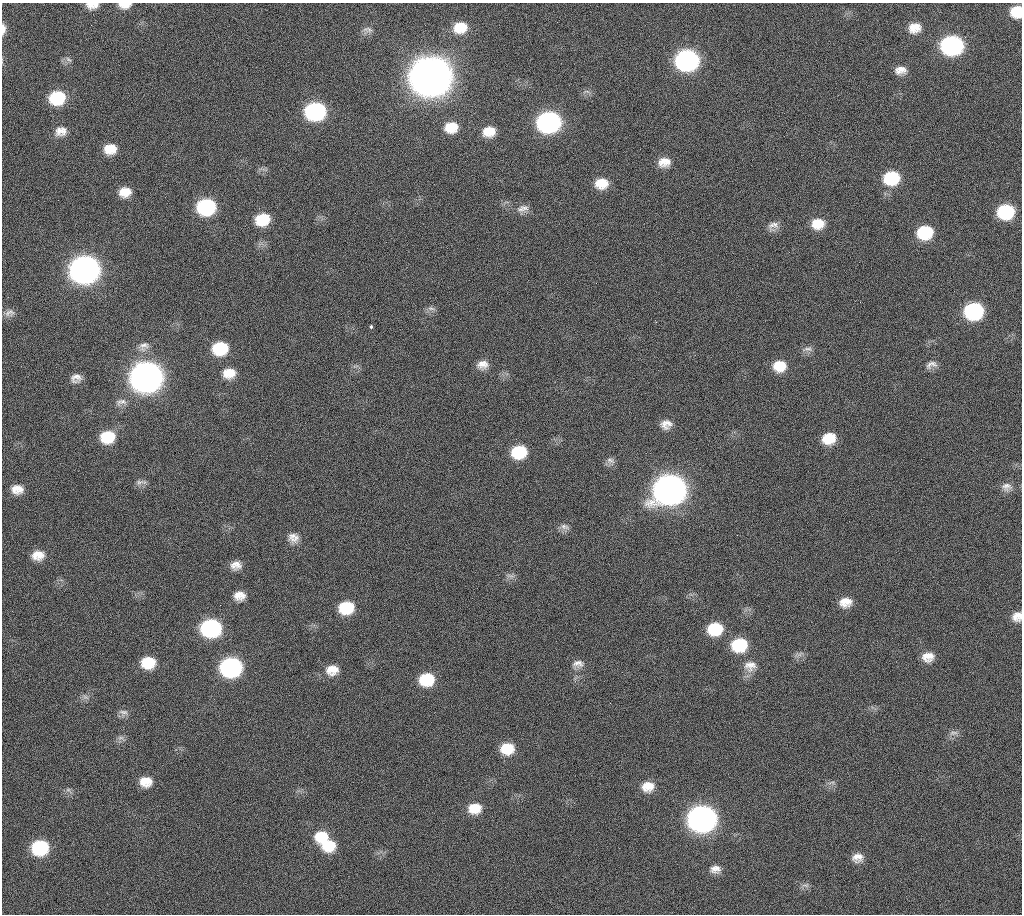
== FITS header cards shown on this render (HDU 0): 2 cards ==
NAXIS1  =                 1020 / length of data axis 1
NAXIS2  =                 912  / length of data axis 2

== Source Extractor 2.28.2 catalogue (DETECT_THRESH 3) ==
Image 1020 x 912 px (HDU 0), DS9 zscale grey, 1 PNG px = 1 image px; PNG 1024 x 916 px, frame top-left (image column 1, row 912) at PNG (2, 3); no overlay
Background 280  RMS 17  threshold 51.8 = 3 sigma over >= 5 px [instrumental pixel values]
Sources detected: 93; all 93 listed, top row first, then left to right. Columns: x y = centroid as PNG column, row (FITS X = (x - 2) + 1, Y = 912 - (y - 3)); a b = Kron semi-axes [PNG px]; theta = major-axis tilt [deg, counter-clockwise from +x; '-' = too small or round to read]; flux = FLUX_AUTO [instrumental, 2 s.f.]
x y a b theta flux
92 5 14 8 3 1.0e+04
125 5 15 7 1 1.0e+04
1016 12 11 11 - 2.9e+04
91 25 2 2 - 6.2e+03
460 27 15 12 15 2.4e+04
915 28 15 12 16 1.6e+04
3 29 12 5 90 7.6e+03
368 30 14 7 -7 5.8e+03
952 45 15 12 2 2.5e+05
68 59 10 4 -40 2.5e+03
687 60 15 13 4 3.5e+05
900 70 14 9 6 1.0e+04
431 77 17 15 6 4.7e+06
57 98 14 12 10 6.0e+04
315 111 14 12 7 2.0e+05
549 122 15 13 9 3.5e+05
451 127 15 12 7 2.3e+04
61 131 15 12 10 1.2e+04
489 132 13 10 8 1.8e+04
110 149 13 10 6 1.8e+04
664 162 15 12 6 1.5e+04
891 178 15 13 7 5.8e+04
601 183 14 12 5 2.1e+04
125 192 12 10 11 1.6e+04
206 207 14 12 7 1.3e+05
523 209 17 9 14 8.9e+03
1006 212 14 12 6 7.6e+04
262 219 14 11 14 3.7e+04
818 224 15 12 4 2.1e+04
773 226 14 10 26 8.2e+03
925 232 14 12 7 5.4e+04
85 270 16 14 8 1.1e+06
860 302 2 2 - 3.0e+03
431 308 12 5 -14 3.8e+03
973 311 14 12 7 1.4e+05
10 313 14 9 17 7.2e+03
371 327 3 3 - 2.5e+03
143 346 16 12 34 9.9e+03
220 348 14 12 7 5.0e+04
808 349 14 6 5 5.3e+03
482 365 14 11 10 1.1e+04
931 365 15 9 21 7.1e+03
779 366 14 12 3 2.3e+04
229 373 15 12 5 1.9e+04
147 377 16 14 8 1.6e+06
76 378 12 10 12 9.0e+03
121 402 16 9 12 7.7e+03
666 424 13 11 9 1.0e+04
107 437 15 12 12 3.9e+04
829 438 14 11 14 2.6e+04
519 452 14 12 10 4.8e+04
610 460 12 8 -19 5.2e+03
141 482 16 6 3 4.8e+03
1007 487 15 12 -9 9.0e+03
17 489 12 9 -1 1.3e+04
670 490 17 14 14 1.5e+06
565 527 13 7 -17 5.4e+03
293 538 14 12 -26 1.0e+04
38 555 14 10 6 1.5e+04
236 565 12 10 11 1.0e+04
510 576 13 5 -9 4.0e+03
239 596 13 10 0 1.2e+04
845 602 14 11 8 1.5e+04
346 608 15 12 9 4.4e+04
1017 616 11 10 - 1.1e+04
211 628 15 12 2 1.8e+05
715 629 15 12 9 4.4e+04
739 645 15 13 7 5.4e+04
800 654 8 4 53 3.2e+03
928 657 14 11 4 1.4e+04
148 663 14 11 4 3.1e+04
578 664 15 10 2 8.4e+03
750 666 18 14 5 1.5e+04
231 667 14 12 6 2.6e+05
332 670 15 12 9 1.6e+04
427 679 14 12 7 4.4e+04
85 697 10 5 -27 3.7e+03
123 712 13 7 -3 5.0e+03
953 733 14 6 12 5.0e+03
121 738 10 5 0 3.4e+03
507 749 14 12 5 2.8e+04
146 782 13 11 -4 1.7e+04
831 783 12 4 8 3.1e+03
648 786 15 12 10 1.7e+04
68 790 7 5 0 2.4e+03
475 808 15 11 8 2.1e+04
702 819 16 13 6 8.9e+05
321 836 16 14 13 2.9e+04
329 845 17 14 3 3.2e+04
40 848 14 12 7 8.5e+04
857 857 13 11 11 1.1e+04
715 869 13 10 2 9.3e+03
806 885 11 5 0 3.7e+03
At the frame edge (FLAGS 8, measured only in part): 5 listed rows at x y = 92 5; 125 5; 1016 12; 3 29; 1017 616